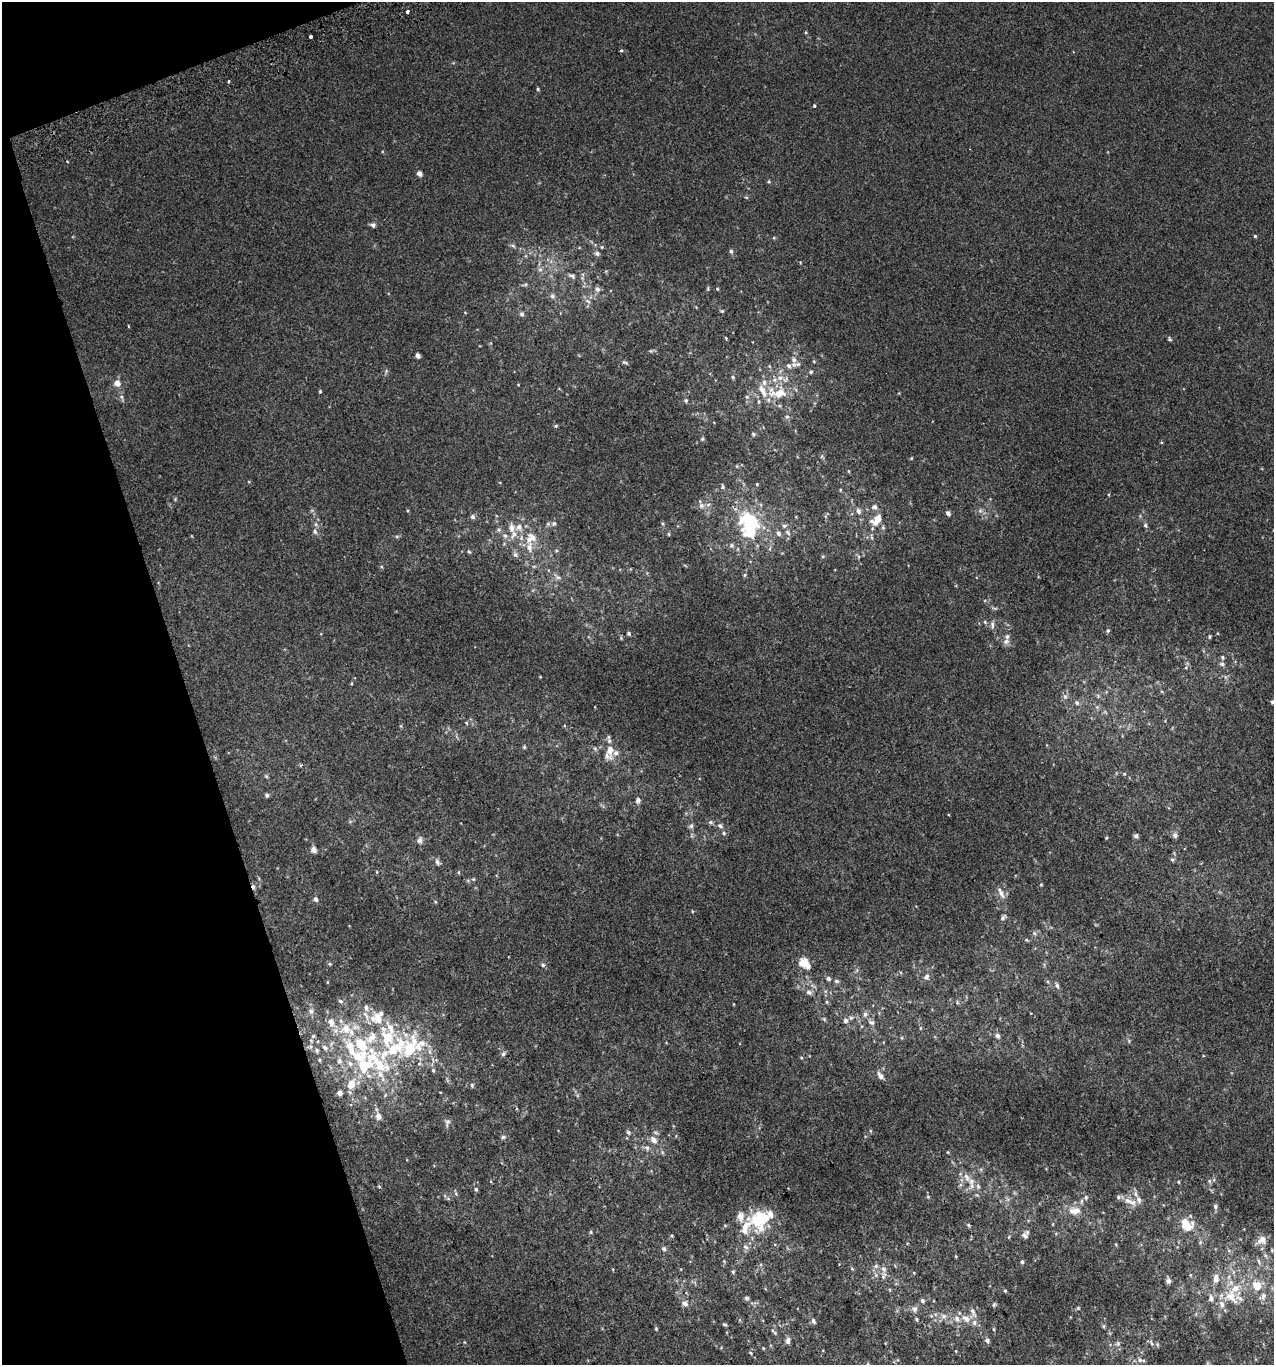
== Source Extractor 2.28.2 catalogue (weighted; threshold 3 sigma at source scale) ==
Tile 5 of 4 x 4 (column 1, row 2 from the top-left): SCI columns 87-1358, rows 2770-4132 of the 5313 x 5536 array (HDU 1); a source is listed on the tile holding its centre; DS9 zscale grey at full resolution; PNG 1276 x 1367 px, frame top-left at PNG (2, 2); no overlay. Shown black and unused: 16% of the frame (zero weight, under 2 of 3 exposures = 2% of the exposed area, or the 3 px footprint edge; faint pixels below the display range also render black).
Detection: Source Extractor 2.28.2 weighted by HDU 2 'WHT'; one run over the whole footprint, this tile lists its part. Background 3.90e-04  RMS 0.0036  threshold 0.0164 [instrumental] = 3 sigma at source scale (4.5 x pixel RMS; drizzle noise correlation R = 1.50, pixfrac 1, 0.0396/0.0396 arcsec/px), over >= 5 px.
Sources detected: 257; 2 inside a brighter object's white glare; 1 cosmic-ray / hot-pixel residue — not listed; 41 inside a brighter listed object's ellipse — not listed separately; the other 213 listed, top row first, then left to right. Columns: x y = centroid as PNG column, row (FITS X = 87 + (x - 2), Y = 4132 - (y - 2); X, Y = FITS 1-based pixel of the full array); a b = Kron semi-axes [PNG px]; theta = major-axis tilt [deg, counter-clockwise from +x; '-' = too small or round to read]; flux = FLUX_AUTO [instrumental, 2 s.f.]
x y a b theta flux
407 12 4 3 - 1.4
311 36 3 3 - 2.2
621 51 3 3 - 0.88
229 81 3 3 - 1.5
538 89 4 3 - 0.4
814 106 3 3 - 0.96
419 173 5 4 - 1.6
769 182 5 4 - 0.45
746 197 5 3 - 0.37
373 225 7 6 - 0.91
1255 236 4 4 - 0.48
513 245 8 4 -9 0.64
602 247 5 4 - 0.38
731 251 6 5 - 0.73
597 253 6 6 - 0.96
540 270 7 4 -1 0.75
572 276 9 6 -19 0.97
525 285 11 3 10 0.64
708 288 6 3 89 0.42
597 289 7 6 - 1.1
552 296 7 6 - 0.91
588 301 9 4 -34 0.77
722 311 5 4 - 0.42
522 314 7 6 - 0.79
128 326 3 2 - 0.32
726 338 4 3 - 0.39
1170 339 6 5 - 0.5
418 355 4 4 - 1.3
794 360 10 7 -82 1.7
625 362 8 4 -23 0.62
769 366 6 4 -71 0.39
788 366 7 7 - 1.2
811 372 5 4 - 0.5
733 377 6 4 -68 0.47
117 383 6 6 - 2.5
320 391 3 3 - 0.76
778 393 31 17 -1 11
747 397 5 3 - 0.4
686 401 5 5 - 0.62
787 417 6 5 - 0.61
556 426 5 4 - 0.46
753 434 5 4 - 0.47
702 439 5 4 - 0.44
1161 443 4 2 - 0.4
911 458 4 3 - 0.29
848 471 5 3 - 0.29
723 487 6 4 -74 0.59
840 490 5 3 - 0.29
701 505 8 7 - 1.3
875 507 7 6 - 1.2
858 511 7 6 - 1.3
980 511 6 6 - 0.89
948 513 6 5 - 1.1
473 517 6 6 - 0.87
876 520 14 8 46 5.1
750 522 17 14 -89 32
554 523 8 7 - 1.1
316 524 6 4 72 0.65
663 524 5 3 - 0.48
1145 525 6 5 - 0.71
784 526 6 6 - 0.71
519 527 10 8 79 2.5
883 527 7 5 -70 0.69
499 530 6 5 - 0.74
315 532 8 6 -61 0.94
778 533 6 6 - 0.98
669 534 5 3 - 0.38
397 536 6 4 18 0.48
505 536 7 5 -67 0.98
531 538 18 14 34 5.9
731 545 7 6 - 0.89
469 552 5 3 - 0.39
515 555 7 6 - 0.99
382 567 5 3 - 0.37
744 575 6 4 88 0.5
558 577 7 5 -28 0.9
985 622 5 4 - 0.53
992 624 11 5 -86 1.1
1108 631 5 4 - 0.53
629 633 5 5 - 0.61
1209 637 5 4 - 0.49
1006 641 9 7 12 1.4
1222 657 5 5 - 0.68
1222 664 7 5 -26 0.95
1186 668 6 4 1 0.5
540 677 4 3 - 0.24
1065 696 6 6 - 0.84
1272 702 5 5 - 0.9
1076 703 7 6 - 0.75
524 747 6 4 48 0.46
595 748 6 5 - 0.61
610 751 23 9 -86 4.5
301 765 5 3 - 0.33
1124 774 5 3 - 0.31
267 795 6 5 - 0.63
638 800 7 6 - 1.1
710 822 7 5 0 0.72
691 826 7 6 - 0.86
720 826 9 6 -44 1.2
1175 835 7 7 - 0.97
1136 836 6 5 - 0.77
1106 838 4 3 - 0.28
420 840 10 7 78 1.4
313 850 7 6 - 1.6
1172 860 6 5 - 0.52
437 862 7 5 -67 1.1
377 872 5 3 - 0.31
458 872 5 3 - 0.35
473 879 5 5 - 0.45
1041 885 4 3 - 0.29
1001 893 14 6 -63 2.1
316 899 6 5 - 1.1
1003 917 7 5 41 0.75
1034 933 6 4 -45 0.56
804 962 13 9 30 4.2
330 964 5 4 - 0.41
543 965 6 5 - 0.7
926 977 8 6 48 1.1
828 979 5 5 - 0.93
836 981 7 5 -16 0.73
1057 985 7 5 -78 0.9
809 992 8 7 - 1.3
340 1001 7 5 -18 0.75
827 1002 5 4 - 0.43
311 1011 7 7 - 1.2
865 1014 7 6 - 1
377 1018 19 16 -3 7.7
824 1019 6 4 -46 0.47
845 1020 7 6 - 1.2
331 1022 14 8 -78 3
871 1023 10 5 -22 0.98
920 1028 5 3 - 0.34
313 1036 6 5 - 0.68
997 1036 7 5 -58 0.98
310 1047 6 5 - 0.79
325 1048 8 6 -36 1.3
395 1048 38 17 40 20
317 1051 6 6 - 0.79
503 1054 7 5 58 0.74
801 1057 5 3 - 0.33
319 1060 5 4 - 0.43
339 1061 8 7 - 1.4
377 1062 57 21 -49 29
350 1063 8 6 -50 1.4
433 1070 5 4 - 0.44
880 1076 10 6 -53 1.5
351 1084 13 9 69 4.4
472 1085 5 4 - 0.56
340 1093 5 4 - 1.7
378 1116 9 7 -82 2.1
447 1122 12 6 77 1.1
870 1131 5 3 - 0.37
628 1132 7 6 - 0.78
503 1137 6 5 - 0.72
654 1140 10 7 -48 2.3
647 1148 8 6 -41 1
662 1152 6 4 -72 0.48
967 1177 14 6 -63 2.2
1209 1181 6 5 - 0.62
1178 1182 4 3 - 0.38
476 1189 5 5 - 0.55
928 1197 5 3 - 0.35
1086 1197 7 5 -71 0.65
1139 1200 9 6 -73 1.4
1127 1201 11 8 -10 2.5
1215 1206 7 5 -77 0.8
1075 1211 18 10 4 4.2
757 1221 24 15 -47 12
1185 1223 18 12 -50 6
725 1225 5 3 - 0.33
968 1225 6 4 -39 0.47
745 1231 9 7 -26 2.1
591 1232 5 4 - 0.42
672 1236 4 4 - 0.4
1025 1236 9 8 - 1.2
1262 1240 11 10 - 2.5
746 1247 9 6 -30 1.1
664 1249 6 5 - 0.81
1272 1250 5 4 - 0.45
1022 1262 4 3 - 0.61
884 1269 9 7 -49 1.5
733 1272 5 4 - 0.47
1216 1278 12 7 84 2
1168 1281 6 6 - 1.1
1256 1285 9 8 - 4.2
1005 1291 4 4 - 0.35
1231 1296 23 15 -56 7.4
1263 1296 12 6 50 1.3
746 1298 6 5 - 0.81
1211 1298 10 6 -83 1.5
922 1301 6 5 - 0.82
685 1303 8 7 - 1.6
994 1305 7 4 70 0.48
1078 1308 4 4 - 0.38
914 1309 9 8 - 1.4
973 1312 14 5 -61 1.5
944 1316 8 5 -27 1.3
916 1319 4 4 - 0.42
966 1319 12 8 -35 2.7
813 1321 7 5 -65 1
724 1324 6 4 -8 0.47
1103 1326 6 4 89 0.45
656 1329 4 4 - 0.36
994 1329 5 3 - 0.33
775 1333 5 5 - 0.51
987 1340 6 5 - 0.99
788 1341 9 6 82 1.4
1118 1343 7 5 -71 0.82
1151 1343 8 3 -76 0.58
763 1348 5 3 - 0.31
750 1353 5 3 - 0.4
1140 1360 9 7 -25 1.3
868 1364 6 4 -72 0.4
Isophote crosses this tile's border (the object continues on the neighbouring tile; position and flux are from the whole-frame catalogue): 2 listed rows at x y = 1272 702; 868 1364
Unlisted compact peaks at least as high as the median listed source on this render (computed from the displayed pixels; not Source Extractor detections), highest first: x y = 717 289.